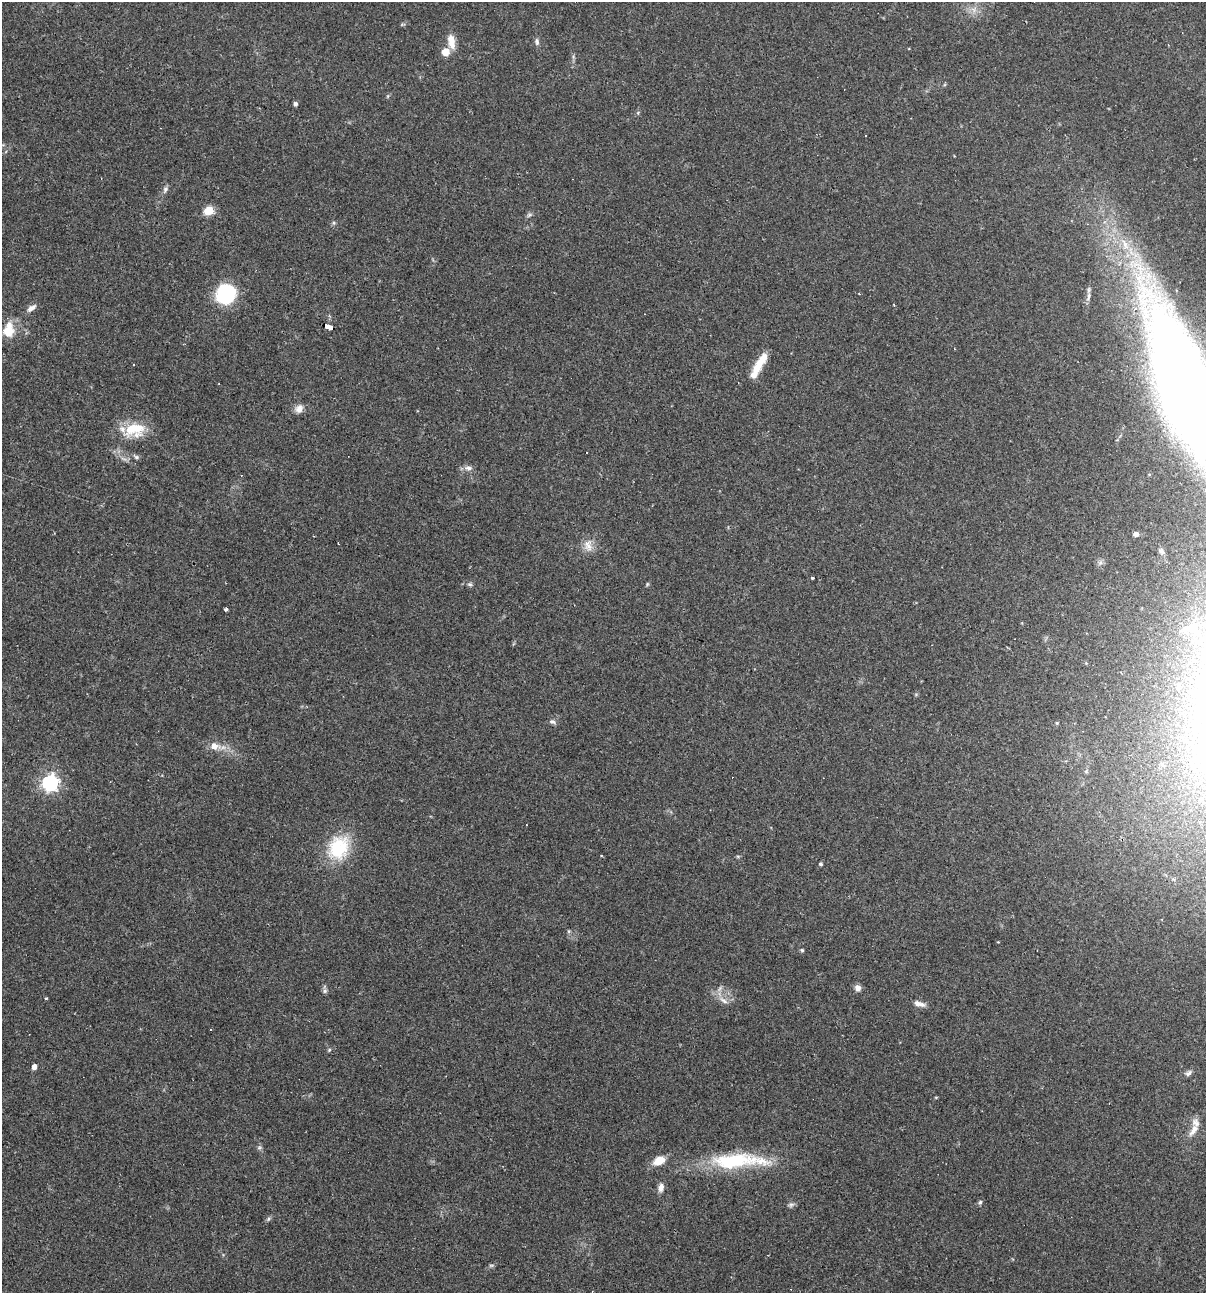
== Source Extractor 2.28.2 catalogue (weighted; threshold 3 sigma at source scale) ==
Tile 11 of 4 x 4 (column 3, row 3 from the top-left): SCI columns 2655-3858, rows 1292-2582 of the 5184 x 5165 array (HDU 1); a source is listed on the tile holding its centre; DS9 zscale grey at full resolution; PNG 1208 x 1295 px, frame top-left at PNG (2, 2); no overlay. Shown black and unused: <1% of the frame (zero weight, under 2 of 3 exposures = <1% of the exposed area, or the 3 px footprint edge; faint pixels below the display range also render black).
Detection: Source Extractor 2.28.2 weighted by HDU 2 'WHT'; one run over the whole footprint, this tile lists its part. Background 0.0493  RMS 0.005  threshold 0.0227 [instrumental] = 3 sigma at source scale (4.5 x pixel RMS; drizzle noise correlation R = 1.50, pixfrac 1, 0.05/0.05 arcsec/px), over >= 5 px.
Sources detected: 63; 1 inside a brighter object's white glare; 4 cosmic-ray / hot-pixel residue — not listed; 4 inside a brighter listed object's ellipse — not listed separately; the other 54 listed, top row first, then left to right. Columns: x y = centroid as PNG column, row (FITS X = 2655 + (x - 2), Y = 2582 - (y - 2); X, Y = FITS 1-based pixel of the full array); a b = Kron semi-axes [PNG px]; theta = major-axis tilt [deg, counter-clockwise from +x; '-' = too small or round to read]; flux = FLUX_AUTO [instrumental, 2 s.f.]
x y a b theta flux
974 10 7 4 -72 1.6
537 41 10 6 -83 1.5
451 42 19 8 -80 5.8
446 52 5 5 - 12
295 104 4 4 - 1.4
865 136 3 3 - 4
165 189 9 6 55 1.6
209 211 11 8 18 6.6
529 215 7 4 44 1
334 223 6 4 90 0.78
226 294 19 17 46 36
1088 296 13 5 77 2
31 308 13 6 33 2.6
328 326 9 4 -21 160
7 331 14 14 - 8.9
758 366 22 12 59 7.7
1184 385 90 27 -71 1400
299 409 11 9 54 3.2
134 429 26 17 11 18
587 452 2 2 - 0.43
136 457 7 5 -17 1.1
123 459 10 3 -21 1.3
469 468 9 6 -14 1.9
1136 534 5 5 - 1.9
588 545 18 11 -80 5
1161 551 8 6 -43 1.2
813 577 3 3 - 2.6
226 609 3 3 - 1.6
1190 629 21 9 -1 5.7
552 722 10 6 -20 1.4
214 746 9 9 - 3.9
50 783 7 6 - 160
338 848 34 27 62 26
601 855 4 2 - 0.4
821 864 4 4 - 0.84
802 950 4 4 - 0.66
858 988 8 7 - 2.3
325 991 7 6 - 1.2
46 998 4 3 - 0.47
723 1000 15 5 -32 3
919 1004 14 6 -18 3.1
211 1030 3 2 - 0.36
329 1050 5 4 - 0.61
34 1067 4 4 - 3.1
1189 1073 10 6 46 1.5
1193 1130 20 8 57 4.7
259 1148 7 4 1 0.84
659 1161 14 9 23 6.7
730 1163 42 23 -15 29
661 1187 10 7 77 3
980 1202 6 5 - 0.92
791 1205 9 5 21 1.3
268 1219 6 4 71 0.79
491 1265 6 4 0 0.78
Overlapping masked pixels (flux is a lower limit): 1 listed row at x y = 328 326
Isophote crosses this tile's border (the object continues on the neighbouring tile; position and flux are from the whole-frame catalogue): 1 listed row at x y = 1184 385